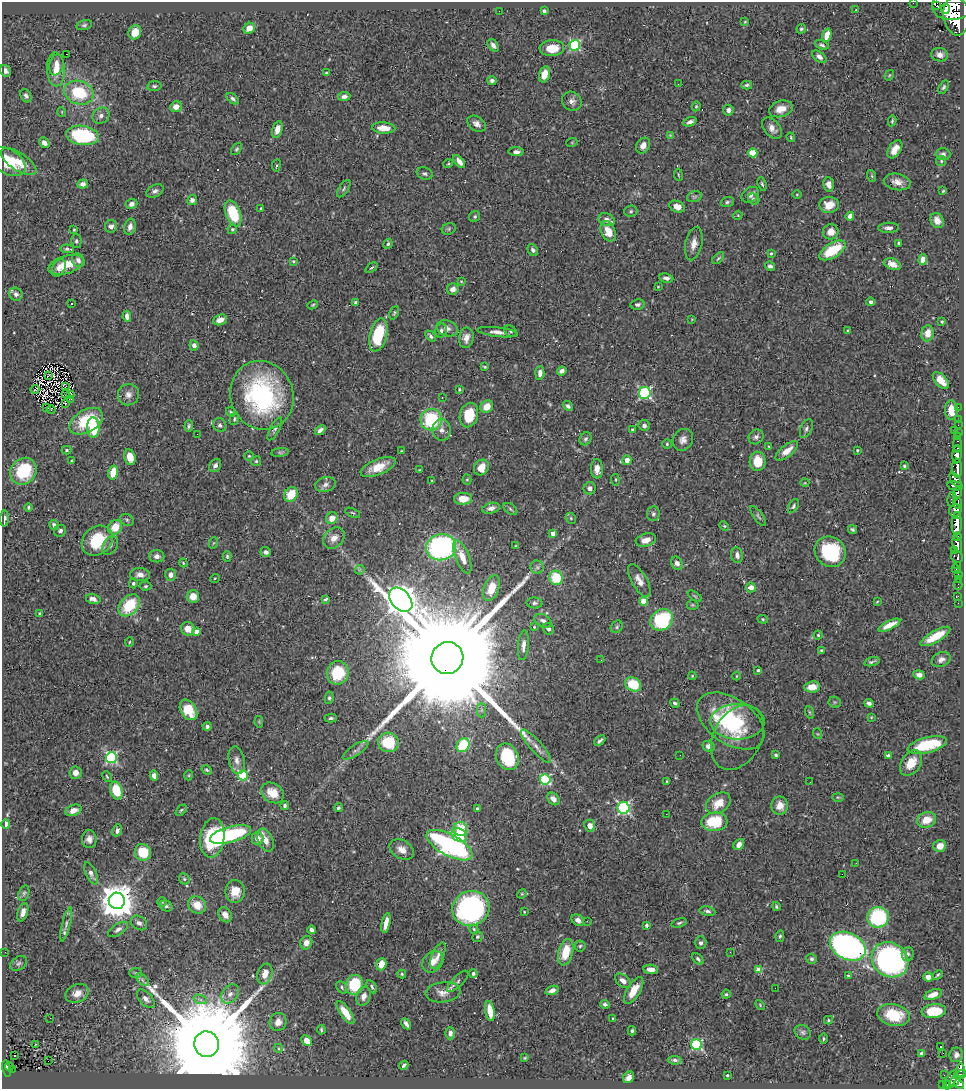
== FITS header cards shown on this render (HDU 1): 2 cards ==
NAXIS1  =                  962
NAXIS2  =                 1087

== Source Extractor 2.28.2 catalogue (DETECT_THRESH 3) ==
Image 962 x 1087 px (HDU 1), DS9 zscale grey, 1 PNG px = 1 image px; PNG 966 x 1091 px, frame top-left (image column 1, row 1087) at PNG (2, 2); each listed source drawn as its Kron ellipse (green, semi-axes under 4 px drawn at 4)
Background 0.537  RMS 0.022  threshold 0.0648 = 3 sigma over >= 5 px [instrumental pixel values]
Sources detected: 508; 2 with non-positive FLUX_AUTO (blend fragments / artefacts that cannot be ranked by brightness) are neither listed nor drawn; of the other 506, the 500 brightest by FLUX_AUTO listed and drawn (6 fainter detections omitted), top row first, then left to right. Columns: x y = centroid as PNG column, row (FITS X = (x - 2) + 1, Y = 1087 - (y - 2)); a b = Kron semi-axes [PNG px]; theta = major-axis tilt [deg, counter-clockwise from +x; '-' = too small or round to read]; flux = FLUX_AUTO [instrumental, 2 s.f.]
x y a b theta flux
913 3 2 2 - 8.2
953 4 21 15 9 2000
937 6 2 2 - 4600
945 9 5 3 - 1700
856 10 3 3 - 1.4
499 11 2 2 - 36
544 11 4 3 - 3
956 16 19 13 -83 3400
745 22 3 2 - 1.1
84 25 8 5 15 2.6
249 28 6 5 - 11
801 29 5 4 - 2.2
135 32 7 6 - 16
827 35 7 4 72 14
493 45 7 4 -54 5.1
575 45 5 5 - 160
822 45 7 4 -22 3
552 48 12 8 4 25
67 54 3 2 - 3.4
940 55 8 6 -10 8.7
819 57 8 5 -38 5.8
56 65 10 7 80 11
56 69 17 9 -88 19
5 71 6 5 - 5.6
327 73 3 3 - 2.5
544 74 8 5 76 20
889 75 5 4 - 1.5
492 81 4 4 - 4
678 84 3 2 - 1.7
747 85 5 4 - 2.8
154 86 7 5 8 2.8
943 87 7 4 62 2.7
79 93 15 11 -19 68
26 96 7 5 -63 3.6
344 97 6 4 6 5.5
233 99 7 4 -40 3.8
572 101 10 9 - 7.2
696 106 5 4 - 1.7
176 107 6 5 - 11
781 109 12 8 18 15
728 110 5 5 - 6.4
62 112 5 3 - 1
101 116 9 7 37 5.8
892 121 5 3 - 2.1
690 122 7 3 20 5.5
477 124 10 7 -36 7.3
384 128 11 5 -3 20
772 128 12 7 -50 10
277 130 9 5 74 14
82 135 16 9 -8 130
670 135 4 4 - 1.2
791 137 5 3 - 1.7
572 142 5 3 - 1.3
44 143 6 4 -45 7
643 146 8 6 59 9.9
236 149 7 4 52 2.4
895 149 10 6 58 16
516 152 8 4 -3 5.5
753 153 4 4 - 40
943 154 7 6 - 4.9
7 161 20 12 -30 39
941 161 5 5 - 2.1
19 162 20 9 -33 20
459 162 7 4 -51 9
448 164 5 3 - 1.4
276 165 6 3 81 1.6
425 173 8 6 -19 3.6
678 175 6 3 -81 1.5
872 176 6 3 -71 1.7
897 182 13 8 -11 11
83 184 5 4 - 7.5
762 184 7 4 -73 2.5
829 184 7 5 -82 8.5
344 189 10 4 56 3.2
155 191 9 6 25 5
943 191 3 3 - 1.5
797 194 5 3 - 1.2
750 195 9 7 36 7.1
694 197 7 5 16 3.2
754 199 6 5 - 2.7
192 200 5 4 - 5.5
727 202 6 5 - 2.8
132 204 6 5 - 6.3
829 205 10 8 3 19
677 207 8 5 -23 13
261 208 3 3 - 1.4
631 211 6 5 - 2.5
233 213 13 7 -68 71
738 215 4 3 - 1.3
475 216 6 5 - 2.8
850 216 4 4 - 5.8
607 220 8 6 -22 9
937 220 8 6 -62 9.1
111 226 6 6 - 5.9
130 227 8 5 76 8.3
888 228 10 5 1 5.9
232 229 5 4 - 2
449 229 7 5 22 2.6
74 230 3 2 - 1.4
608 231 10 7 -66 20
831 232 8 7 - 13
76 241 7 5 89 2.8
899 243 3 3 - 1.9
388 244 5 4 - 3
694 244 17 8 77 13
67 249 7 3 -5 2.9
533 250 6 5 - 4.8
832 250 15 7 32 54
771 253 3 3 - 1.7
718 258 7 4 45 2.2
78 260 7 6 - 5.4
923 260 5 4 - 15
293 261 4 3 - 1.7
892 264 9 5 -22 12
66 265 18 9 17 27
770 266 5 4 - 4
59 268 9 6 61 7.3
371 268 7 3 39 1.9
666 278 7 4 -9 5.3
461 281 4 3 - 1.6
658 287 4 3 - 1.3
453 289 6 5 - 7.1
16 294 7 6 - 4.8
356 302 4 3 - 2.7
871 302 4 4 - 3.2
72 303 3 3 - 7.2
638 304 7 5 8 3.7
313 305 5 4 - 1.7
394 313 7 4 68 2
127 316 6 4 -83 7.3
692 319 4 3 - 1.1
220 320 7 5 21 11
942 322 3 2 - 1.6
447 328 11 8 -17 7
847 330 4 2 - 1.3
441 331 7 5 78 4.5
510 331 6 5 - 2.8
498 332 20 4 -7 9.5
927 333 8 6 81 16
378 335 17 8 75 58
430 336 6 4 -49 3.3
466 338 10 7 81 9.7
194 345 5 4 - 6.4
485 367 4 3 - 1.6
562 371 5 4 - 6.6
540 373 7 4 87 8.3
49 376 4 2 - 1
941 381 10 5 -47 17
65 386 3 2 - 1.8
35 389 4 2 - 1.1
459 390 4 3 - 1.5
645 393 6 6 - 220
66 394 4 2 - 1.2
71 394 3 3 - 4.3
128 395 11 10 - 9
262 395 35 31 -70 210
442 397 3 2 - 5.1
71 399 2 2 - 1.2
65 403 3 2 - 1.2
568 406 5 4 - 3.1
487 407 7 6 - 18
958 407 2 2 - 4.7
47 408 3 2 - 1.3
51 410 4 2 - 2.9
951 410 10 6 -89 19
231 412 5 4 - 2.3
469 415 12 9 75 42
234 419 6 3 77 2.3
958 419 2 2 - 7.2
431 420 11 10 - 94
86 421 18 11 30 67
220 425 7 6 - 4.2
958 425 2 2 - 10
189 426 6 3 88 2.1
644 426 5 5 - 4
93 428 10 6 -88 51
275 429 12 4 62 4.4
806 429 10 5 66 4.4
320 430 6 3 42 4.8
442 430 10 9 - 9.3
632 430 4 3 - 2.5
954 430 3 2 - 31
958 432 3 2 - 15
197 434 2 2 - 2
957 436 3 2 - 25
756 437 8 7 - 4.6
586 439 7 5 56 3.7
683 440 11 9 54 8.8
667 444 4 4 - 1.9
958 445 8 3 -89 65
769 447 3 2 - 1.2
66 450 5 4 - 2
857 450 3 3 - 1.9
401 451 3 2 - 1.4
787 451 14 6 39 13
280 452 9 4 7 2.7
957 454 9 4 87 820
249 456 4 4 - 1.7
130 457 8 5 -75 18
627 460 5 4 - 11
71 461 4 2 - 1.2
256 461 5 5 - 2.1
758 461 9 8 - 28
215 465 7 5 54 5.2
904 466 4 3 - 2.7
378 467 19 8 23 24
481 467 8 7 - 20
957 468 9 5 -89 720
597 469 9 6 -89 11
420 470 3 3 - 1.2
23 471 14 12 50 73
113 472 7 4 76 27
467 480 5 4 - 1.6
615 480 6 3 -82 1.5
955 480 8 4 -54 420
432 481 3 3 - 1.3
805 483 4 3 - 1.1
325 485 10 7 16 5.9
955 486 8 4 -12 280
590 488 6 6 - 6.1
957 493 5 4 - 320
291 494 8 6 55 33
463 499 9 6 1 18
952 499 7 4 81 160
957 503 5 4 - 290
793 506 8 4 58 3
28 507 4 4 - 2.6
491 508 9 5 14 6.8
510 509 8 5 -37 2.6
955 510 6 6 - 670
353 513 8 4 -27 2.5
653 514 7 6 - 3.3
958 515 3 3 - 70
758 516 12 4 -55 3.1
4 518 8 3 85 3.4
332 518 6 5 - 16
571 518 6 5 - 2.2
127 520 7 5 -27 2.8
957 524 12 5 88 1800
54 525 5 4 - 5.2
724 526 5 4 - 1.6
115 527 8 6 51 24
852 529 5 4 - 2.8
60 531 6 5 - 4.2
553 533 4 4 - 14
957 537 3 3 - 200
334 538 12 9 42 13
646 540 10 6 17 14
97 541 17 13 42 65
213 543 6 3 70 1.3
957 544 9 4 -76 830
110 545 10 7 56 5.6
516 546 4 3 - 1.7
441 547 15 13 14 270
954 550 3 2 - 49
266 552 5 4 - 4.9
830 552 16 14 -38 100
737 555 8 6 -84 6.3
157 556 8 6 -5 6.9
227 556 5 4 - 2.1
462 557 18 7 -68 21
957 557 6 5 - 230
183 563 4 3 - 1.6
677 563 7 5 -61 6.9
957 565 3 3 - 61
537 567 6 6 - 3.6
956 569 5 2 - 8.7
360 570 5 3 - 1.6
958 574 3 2 - 17
140 575 10 6 -1 7.8
171 575 6 5 - 7.7
215 578 5 3 - 1.2
556 578 7 6 - 53
958 579 2 2 - 5.5
639 581 18 7 -61 12
133 583 5 4 - 2.4
958 585 5 2 - 10
146 586 6 4 4 2.7
751 587 5 5 - 11
491 588 13 7 68 31
193 596 6 6 - 18
695 596 8 3 -34 1.8
958 596 3 2 - 2.2
93 599 7 5 -14 7.7
325 599 4 2 - 2.2
401 600 14 9 -48 3100
644 601 4 4 - 34
877 602 4 2 - 1.1
534 603 8 5 -2 3.5
958 603 2 2 - 2.9
129 605 13 8 47 61
692 605 6 5 - 1.9
40 614 3 3 - 1.9
763 619 5 4 - 1.7
662 620 12 10 39 130
543 621 9 6 -27 5.8
889 625 12 4 26 14
534 627 3 3 - 1.2
617 627 7 5 51 2.5
188 629 7 6 - 14
548 629 6 5 - 3.2
196 631 4 4 - 11
818 635 4 4 - 1.6
935 636 17 5 29 29
130 642 4 3 - 1.2
523 645 15 5 85 9.5
822 651 3 3 - 2.9
447 658 16 16 - 100000
941 659 10 7 24 6.3
601 660 2 2 - 2.7
872 662 8 3 16 2.8
758 670 4 4 - 1.8
338 673 12 11 - 54
919 675 6 4 -8 6
692 676 4 4 - 1.3
736 676 4 3 - 1.1
633 684 8 6 -29 48
812 687 8 5 6 19
329 698 6 4 82 2.7
835 702 6 5 - 2.5
675 703 5 3 - 3.1
869 703 5 4 - 4.4
188 710 11 7 -58 38
481 710 7 4 -90 3.1
809 712 6 4 -70 2
871 717 3 3 - 1.3
331 718 6 4 3 2.7
731 721 38 22 -35 140
259 722 6 4 -79 1.7
737 722 27 18 1 71
207 726 4 4 - 3.7
818 734 5 3 - 1.3
738 737 34 24 61 37
600 741 6 3 44 3
388 742 10 9 - 46
463 745 7 6 - 71
927 745 20 7 14 70
536 746 21 6 -48 11
708 746 6 5 - 8.2
356 750 15 5 33 5.9
680 755 2 2 - 1.5
776 755 4 3 - 2.3
888 756 4 3 - 6.3
507 757 14 11 -66 84
111 758 5 5 - 220
237 760 14 8 -77 9.1
911 763 14 9 55 23
207 770 5 4 - 2.2
75 773 6 6 - 9.3
189 775 5 3 - 1.3
243 775 5 5 - 120
154 776 5 4 - 8
107 777 5 3 - 1.6
545 779 5 5 - 130
667 781 3 2 - 1.1
810 782 2 2 - 1.5
116 791 9 6 -74 41
272 793 12 9 -35 21
838 797 6 4 -1 1.7
553 799 7 5 -47 8
718 803 13 9 33 23
285 806 4 3 - 3.8
780 806 9 8 - 14
338 808 4 4 - 2.7
623 808 6 6 - 240
477 809 3 3 - 2.3
73 810 8 5 21 9.1
181 810 6 3 45 2
666 814 2 2 - 2.2
927 820 10 7 18 22
714 822 13 9 5 61
6 824 5 4 - 12
590 826 6 5 - 11
460 829 7 7 - 37
117 830 6 4 64 5.2
230 834 21 8 15 180
459 835 8 6 -33 33
212 838 20 12 83 81
89 839 9 7 -90 7.8
257 839 6 6 - 11
265 840 12 7 -66 13
739 844 6 5 - 9.5
449 845 25 10 -28 350
940 846 6 6 - 15
402 850 13 9 -30 11
143 852 8 8 - 44
856 863 3 2 - 1.9
91 873 12 5 -64 6.5
842 874 2 2 - 52
184 879 6 5 - 2.4
235 891 11 9 -90 19
24 893 8 5 71 3.2
522 894 5 4 - 1.6
117 901 8 8 - 3500
162 902 4 4 - 1.8
197 905 9 8 - 22
166 906 6 5 - 3.1
776 906 4 4 - 2.4
471 908 19 17 25 360
707 911 8 4 -9 3.9
23 912 9 5 72 7.4
524 912 4 3 - 1.3
225 915 8 6 -56 9.8
878 917 11 10 - 140
578 920 7 5 -34 6.5
587 921 3 2 - 1.9
139 923 9 6 -34 5.6
386 923 10 4 78 12
679 923 8 4 16 2.8
66 924 17 4 75 6.1
646 925 4 3 - 3.3
118 929 11 5 32 5.4
474 929 4 4 - 2.3
312 930 4 4 - 4
780 936 6 4 78 2.2
477 937 5 5 - 2.7
306 943 7 6 - 8.1
700 943 6 6 - 4.3
580 946 5 5 - 2.7
848 946 19 13 -26 630
5 952 2 2 - 2.4
566 952 13 7 75 35
730 952 3 2 - 1.1
908 954 7 6 - 4
438 956 14 6 67 7.4
698 959 7 4 -46 3.3
811 959 5 5 - 3.1
890 960 19 16 -36 460
433 962 12 9 49 11
19 963 9 6 32 3.7
381 964 6 5 - 19
651 969 7 4 -8 8.3
759 970 4 4 - 33
136 973 6 5 - 2.3
473 973 4 4 - 3
265 974 11 7 71 16
402 974 4 4 - 1.9
938 975 5 3 - 2.1
848 976 3 3 - 1.9
928 977 5 4 - 9.4
142 980 8 4 -46 3.5
458 981 14 5 44 3.8
623 981 9 5 -38 7.8
355 985 10 8 75 75
342 987 7 4 -54 2.8
372 987 7 4 -61 2.7
775 988 2 2 - 140
552 990 7 4 19 5.6
634 990 15 6 59 22
443 992 17 10 7 12
77 993 12 9 23 13
230 994 10 7 51 8.5
726 994 4 4 - 2.1
933 995 9 5 20 13
363 996 10 7 70 10
146 999 11 6 -47 6.3
200 999 7 4 -19 3.6
605 1004 5 4 - 3.4
760 1005 5 3 - 1.5
490 1011 10 4 -80 23
934 1011 12 7 6 56
345 1013 13 5 -55 24
893 1015 16 10 -12 46
50 1018 3 2 - 2.6
613 1019 3 2 - 1.6
828 1020 4 4 - 1.7
278 1022 9 8 - 10
406 1024 6 3 -59 5.2
321 1030 5 3 - 2.3
632 1031 5 3 - 2.2
803 1032 8 7 - 4
450 1033 6 5 - 5.9
823 1039 5 2 - 1.7
307 1040 6 4 -43 15
36 1044 3 2 - 1.3
207 1044 13 12 - 61000
697 1045 5 5 - 170
941 1047 3 3 - 18
278 1048 4 3 - 1.2
922 1053 4 3 - 6
943 1053 2 2 - 1800
15 1055 2 2 - 1.9
956 1055 7 7 - 8.2
525 1058 3 2 - 1.2
675 1060 7 4 -6 3.5
48 1061 2 2 - 3
404 1065 5 3 - 2.7
9 1066 4 2 - 27
7 1068 8 3 -77 55
12 1069 3 2 - 14
960 1070 7 3 89 45
727 1075 3 3 - 2.2
944 1075 2 2 - 5.3
960 1075 7 3 23 140
629 1077 6 5 - 6.9
951 1080 10 5 61 350
955 1081 6 3 54 140
959 1084 5 4 - 370
942 1085 4 3 - 20
946 1085 3 3 - 21
At the frame edge (FLAGS 8, measured only in part): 1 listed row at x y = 913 3
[6 fainter detections neither listed nor drawn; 2 non-positive-flux detections neither listed nor drawn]